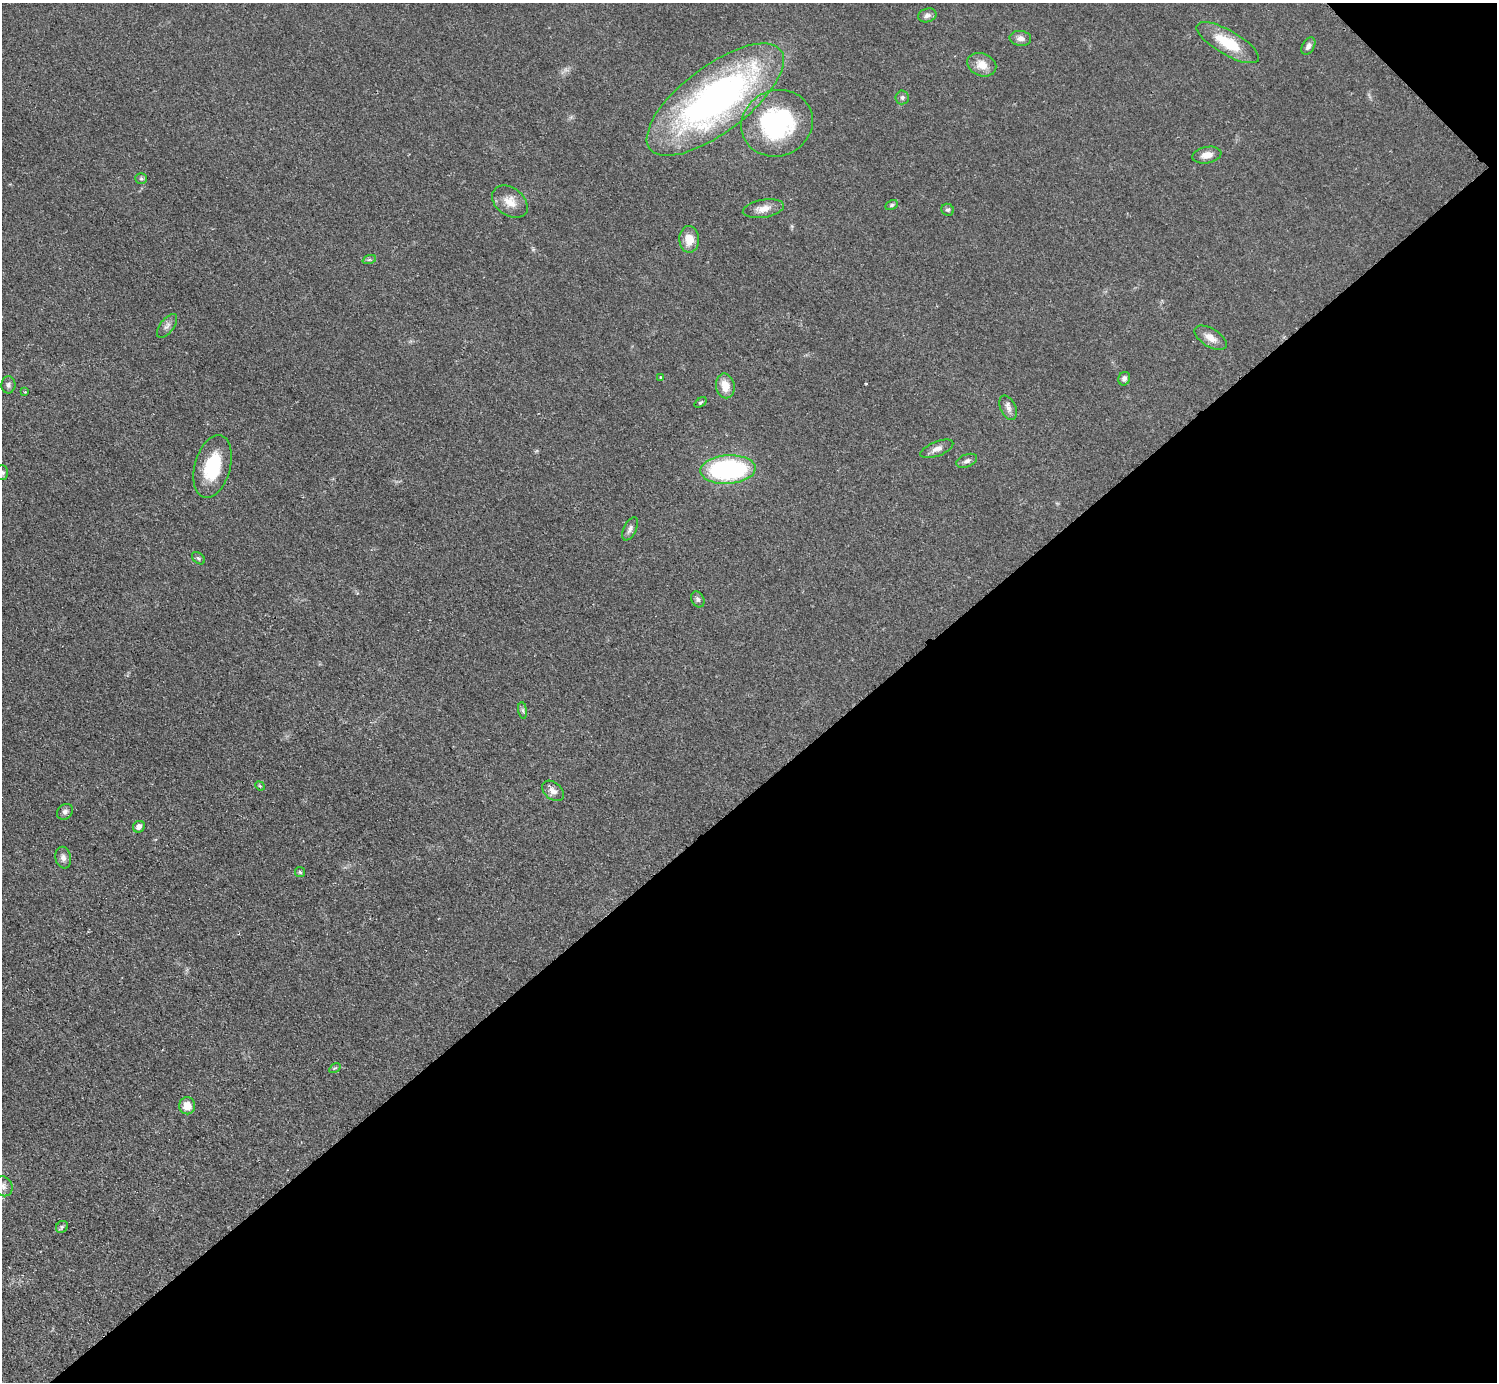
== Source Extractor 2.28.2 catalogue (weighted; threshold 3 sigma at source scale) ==
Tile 12 of 4 x 4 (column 4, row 3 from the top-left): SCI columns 4494-5988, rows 1687-3066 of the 5989 x 5988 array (HDU 1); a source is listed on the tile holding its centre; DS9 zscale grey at full resolution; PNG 1499 x 1384 px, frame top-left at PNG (2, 3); each listed source drawn as its Kron ellipse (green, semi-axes under 4 px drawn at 4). Shown black and unused: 43% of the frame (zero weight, under 2 of 3 exposures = <1% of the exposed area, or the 3 px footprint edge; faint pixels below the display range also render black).
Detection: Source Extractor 2.28.2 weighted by HDU 2 'WHT'; one run over the whole footprint, this tile lists its part. Background 0.05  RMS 0.0069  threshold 0.0312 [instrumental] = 3 sigma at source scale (4.5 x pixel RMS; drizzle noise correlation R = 1.50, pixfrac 1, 0.05/0.05 arcsec/px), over >= 5 px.
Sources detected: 44; all 44 listed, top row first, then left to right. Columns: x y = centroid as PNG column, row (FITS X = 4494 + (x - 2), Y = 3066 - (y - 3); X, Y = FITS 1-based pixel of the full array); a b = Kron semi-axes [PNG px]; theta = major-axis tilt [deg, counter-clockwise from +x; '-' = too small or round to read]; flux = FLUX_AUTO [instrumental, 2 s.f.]
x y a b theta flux
927 15 9 6 15 2.7
1020 38 11 7 -5 3.6
1228 43 35 12 -30 25
1308 46 9 6 58 2.8
982 65 15 11 -21 9
902 97 7 6 - 1.7
715 99 82 33 37 270
777 123 36 33 23 93
1207 155 15 8 11 5.9
141 178 6 5 - 1.2
510 202 20 14 -36 10
892 205 6 4 27 1.2
763 209 21 9 10 7
948 210 6 5 - 1.5
689 239 13 10 -89 9.8
369 260 7 4 19 1.3
167 326 14 7 53 3.2
1210 338 18 9 -32 6.3
661 377 3 2 - 0.6
1124 379 7 5 68 2.2
8 385 8 7 - 2.2
725 386 12 9 -78 8.9
25 392 4 4 - 0.6
700 402 7 4 37 1
1008 408 13 7 -65 3.6
937 449 17 7 22 4.2
967 461 11 6 22 2.4
213 467 32 18 74 34
728 470 28 14 4 110
2 472 7 5 -90 1.4
630 529 12 6 65 2.4
198 558 7 5 -40 1.3
698 599 8 6 -62 1.9
523 710 8 4 -81 1.4
260 786 5 4 - 0.79
553 791 12 8 -39 4
65 812 9 7 43 2.5
139 827 6 5 - 3.7
63 858 11 8 -80 3.3
300 872 5 5 - 1.1
335 1068 6 4 32 0.96
187 1106 8 8 - 8.7
3 1186 10 9 - 3.9
62 1227 6 5 - 1.4
Isophote crosses this tile's border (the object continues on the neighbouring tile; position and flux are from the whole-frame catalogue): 2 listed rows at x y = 2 472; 3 1186